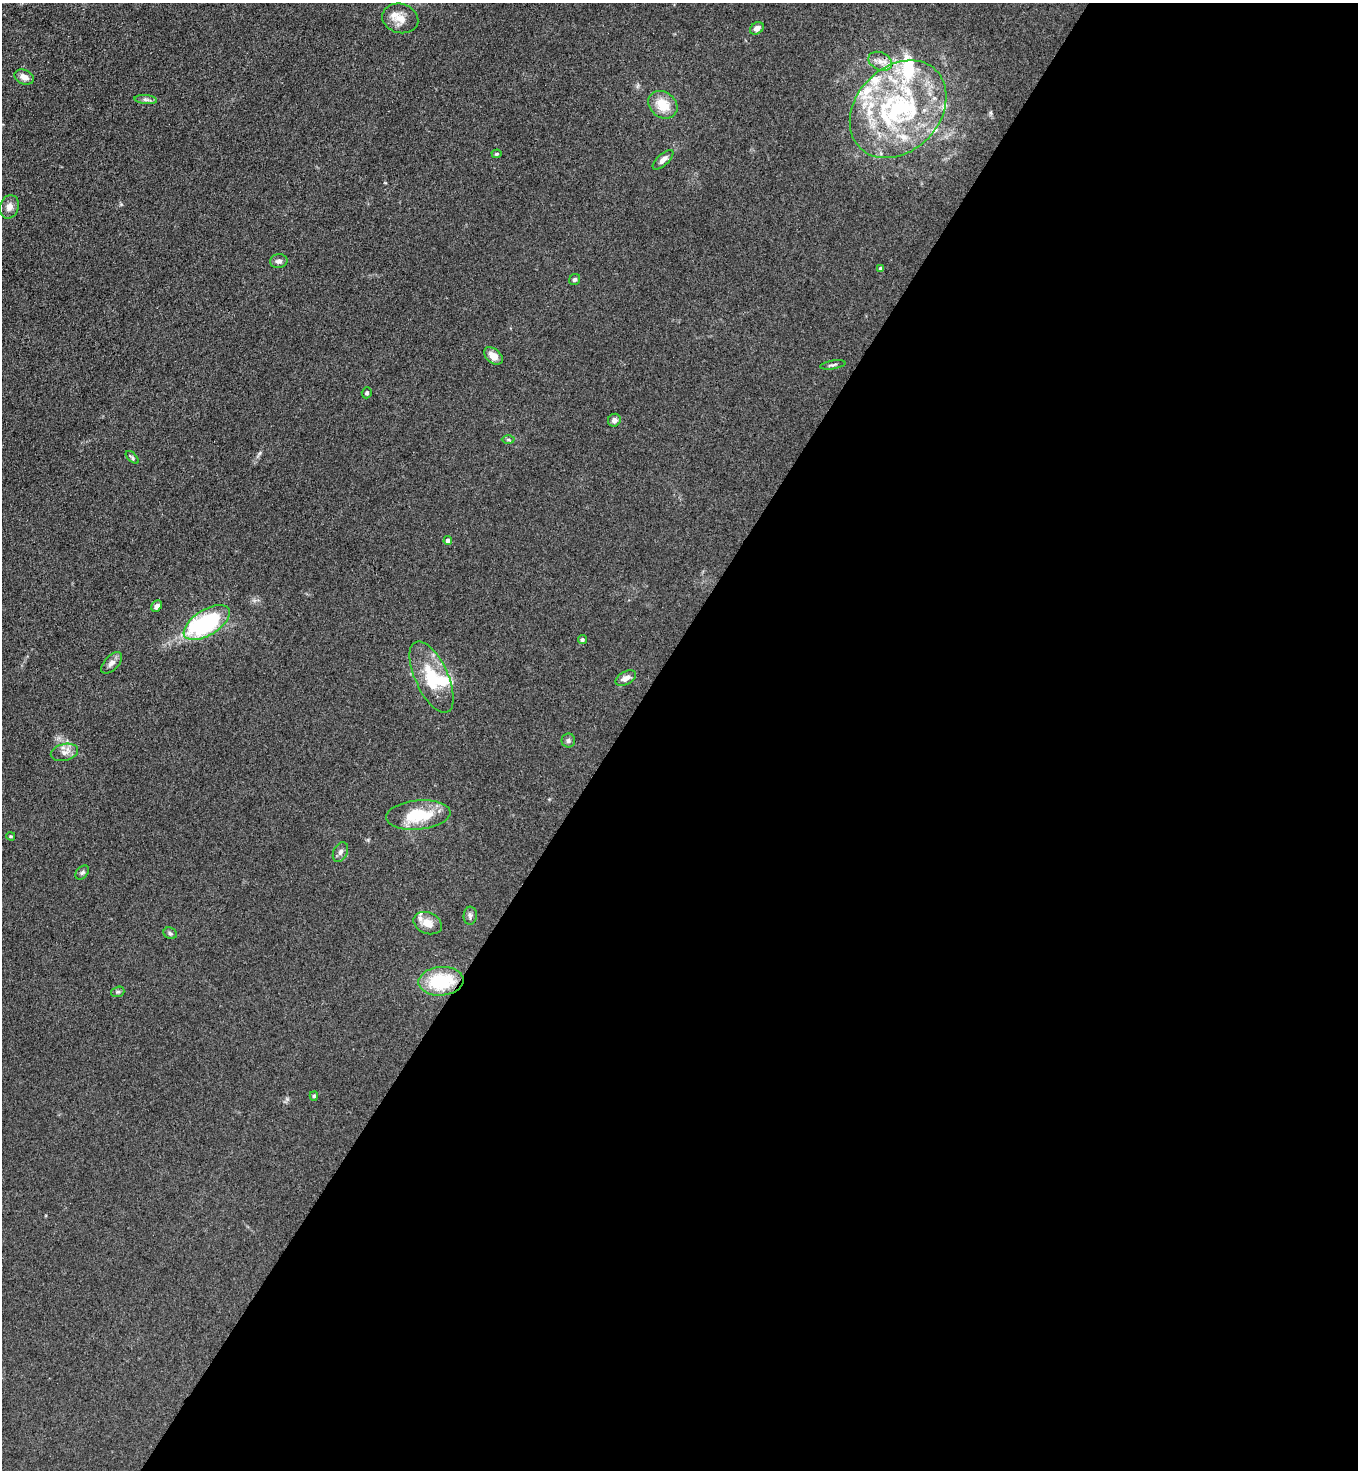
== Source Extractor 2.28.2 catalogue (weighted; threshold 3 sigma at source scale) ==
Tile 12 of 4 x 4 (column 4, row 3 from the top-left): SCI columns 4267-5622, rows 1505-2972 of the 5963 x 5945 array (HDU 1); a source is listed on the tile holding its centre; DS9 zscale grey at full resolution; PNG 1360 x 1472 px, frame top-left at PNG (2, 3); each listed source drawn as its Kron ellipse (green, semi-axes under 4 px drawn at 4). Shown black and unused: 55% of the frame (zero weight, under 3 of 4 exposures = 5% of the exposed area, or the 3 px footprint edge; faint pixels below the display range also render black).
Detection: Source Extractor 2.28.2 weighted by HDU 2 'WHT'; one run over the whole footprint, this tile lists its part. Background 0.104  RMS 0.0074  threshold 0.0334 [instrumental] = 3 sigma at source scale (4.5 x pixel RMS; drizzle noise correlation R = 1.50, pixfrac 1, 0.05/0.05 arcsec/px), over >= 5 px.
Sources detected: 53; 3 inside a brighter object's white glare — neither listed nor drawn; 12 inside a brighter listed object's ellipse — not listed separately; the other 38 listed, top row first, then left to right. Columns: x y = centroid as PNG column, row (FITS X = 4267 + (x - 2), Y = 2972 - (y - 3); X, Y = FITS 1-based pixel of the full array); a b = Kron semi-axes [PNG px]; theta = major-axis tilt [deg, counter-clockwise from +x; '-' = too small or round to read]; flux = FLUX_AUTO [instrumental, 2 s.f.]
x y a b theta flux
400 18 18 14 -16 8.8
757 28 7 5 35 3.7
880 61 12 8 -25 5.7
24 77 10 7 -23 4.9
146 100 11 4 -5 2.1
663 105 16 12 -39 16
898 109 54 42 46 130
497 154 5 4 - 0.84
663 160 13 5 43 4
9 207 12 9 73 4.8
279 261 9 7 10 2.8
881 269 4 4 - 2.6
575 280 6 5 - 1.6
493 356 11 7 -39 7
833 365 13 4 9 1.5
367 393 5 5 - 1.5
614 420 7 6 - 3
508 440 6 4 -1 1.1
132 457 8 4 -45 1.3
448 540 4 4 - 3
157 606 6 4 48 2.8
207 623 26 13 32 84
582 640 4 4 - 1.4
112 663 13 7 46 3.8
432 677 38 16 -65 28
626 678 11 6 29 4.3
568 740 7 7 - 1.8
64 752 14 8 13 5
418 815 32 14 5 31
11 836 4 3 - 0.85
340 852 10 7 64 2.7
82 872 8 5 48 1.6
470 916 9 6 85 2.3
428 923 15 10 -23 8.1
170 933 7 5 -29 1.6
441 981 23 14 5 40
118 992 7 5 20 1.3
314 1096 5 4 - 1.1
Overlapping masked pixels (flux is a lower limit): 2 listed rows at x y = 898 109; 441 981